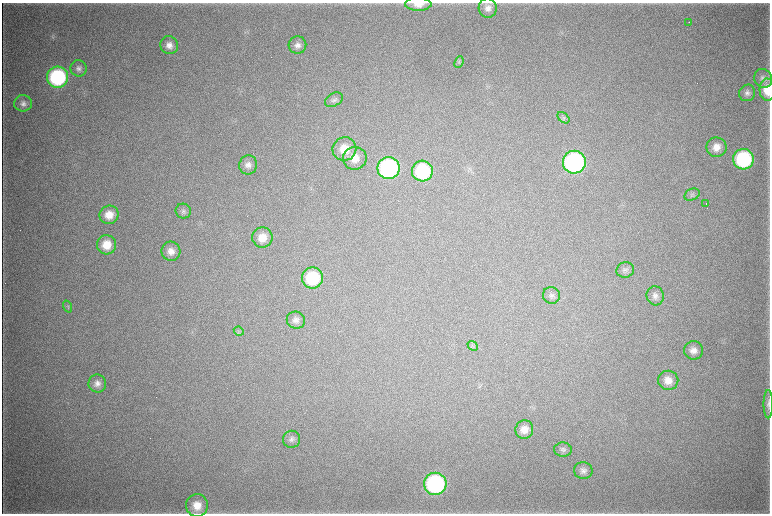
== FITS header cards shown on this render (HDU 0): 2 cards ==
NAXIS1  =                 1536 / length of data axis 1
NAXIS2  =                 1023 / length of data axis 2

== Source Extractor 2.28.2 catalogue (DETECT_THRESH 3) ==
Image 1536 x 1023 px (HDU 0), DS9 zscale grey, zoomed out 1/2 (1 PNG px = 2 x 2 image px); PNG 772 x 516 px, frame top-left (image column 1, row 1022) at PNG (2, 3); each listed source drawn as its Kron ellipse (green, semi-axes under 4 px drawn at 4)
Background 4570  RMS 39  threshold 116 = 3 sigma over >= 5 px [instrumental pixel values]
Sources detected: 51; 4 cannot appear on this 1/2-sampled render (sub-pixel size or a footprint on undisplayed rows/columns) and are neither listed nor drawn; the other 47 listed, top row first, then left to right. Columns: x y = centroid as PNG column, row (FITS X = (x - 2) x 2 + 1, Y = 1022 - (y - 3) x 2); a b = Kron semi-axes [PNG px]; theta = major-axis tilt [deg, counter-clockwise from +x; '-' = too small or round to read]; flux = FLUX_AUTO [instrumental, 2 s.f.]
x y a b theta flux
418 4 13 6 0 8.4e+04
488 8 9 9 - 5.8e+04
689 22 2 1 - 7.1e+03
169 45 9 8 - 6.3e+04
297 45 9 8 - 4.7e+04
459 62 6 3 65 1.2e+04
79 68 8 8 - 3.3e+04
57 77 10 10 - 1.0e+06
763 78 10 8 -55 4.1e+04
767 90 11 7 -89 1.5e+05
747 93 8 8 - 3.6e+04
334 100 9 6 30 2.7e+04
23 103 9 8 - 4.4e+04
564 118 7 4 -41 1.7e+04
716 147 10 9 - 8.8e+04
344 149 12 11 - 1.7e+05
355 158 12 11 - 1.1e+05
743 159 10 10 - 8.8e+05
574 162 11 11 - 1.7e+06
248 165 9 9 - 5.3e+04
389 168 11 11 - 1.4e+06
422 171 10 10 - 6.0e+05
692 195 8 5 24 2.1e+04
706 204 2 2 - 3.5e+03
183 211 8 7 - 2.8e+04
109 215 9 9 - 1.1e+05
262 237 10 10 - 1.1e+05
107 245 10 9 - 1.5e+05
171 251 9 9 - 7.3e+04
625 270 9 7 15 3.0e+04
312 278 10 10 - 4.5e+05
551 295 9 8 - 3.3e+04
655 296 9 8 - 4.3e+04
68 306 6 2 -71 9.9e+03
296 320 9 8 - 4.4e+04
239 331 5 3 - 1.3e+04
473 346 6 3 -43 1.2e+04
693 350 9 9 - 6.6e+04
668 380 10 9 - 8.3e+04
97 383 9 9 - 5.4e+04
768 404 14 4 90 3.2e+04
524 430 9 9 - 8.0e+04
291 439 9 8 - 3.9e+04
563 450 8 7 - 2.9e+04
583 471 9 8 - 4.1e+04
435 484 11 11 - 1.4e+06
197 505 11 11 - 1.3e+05
At the frame edge (FLAGS 8, measured only in part): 3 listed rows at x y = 418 4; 767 90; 768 404
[4 sub-pixel or undisplayed-footprint detections neither listed nor drawn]